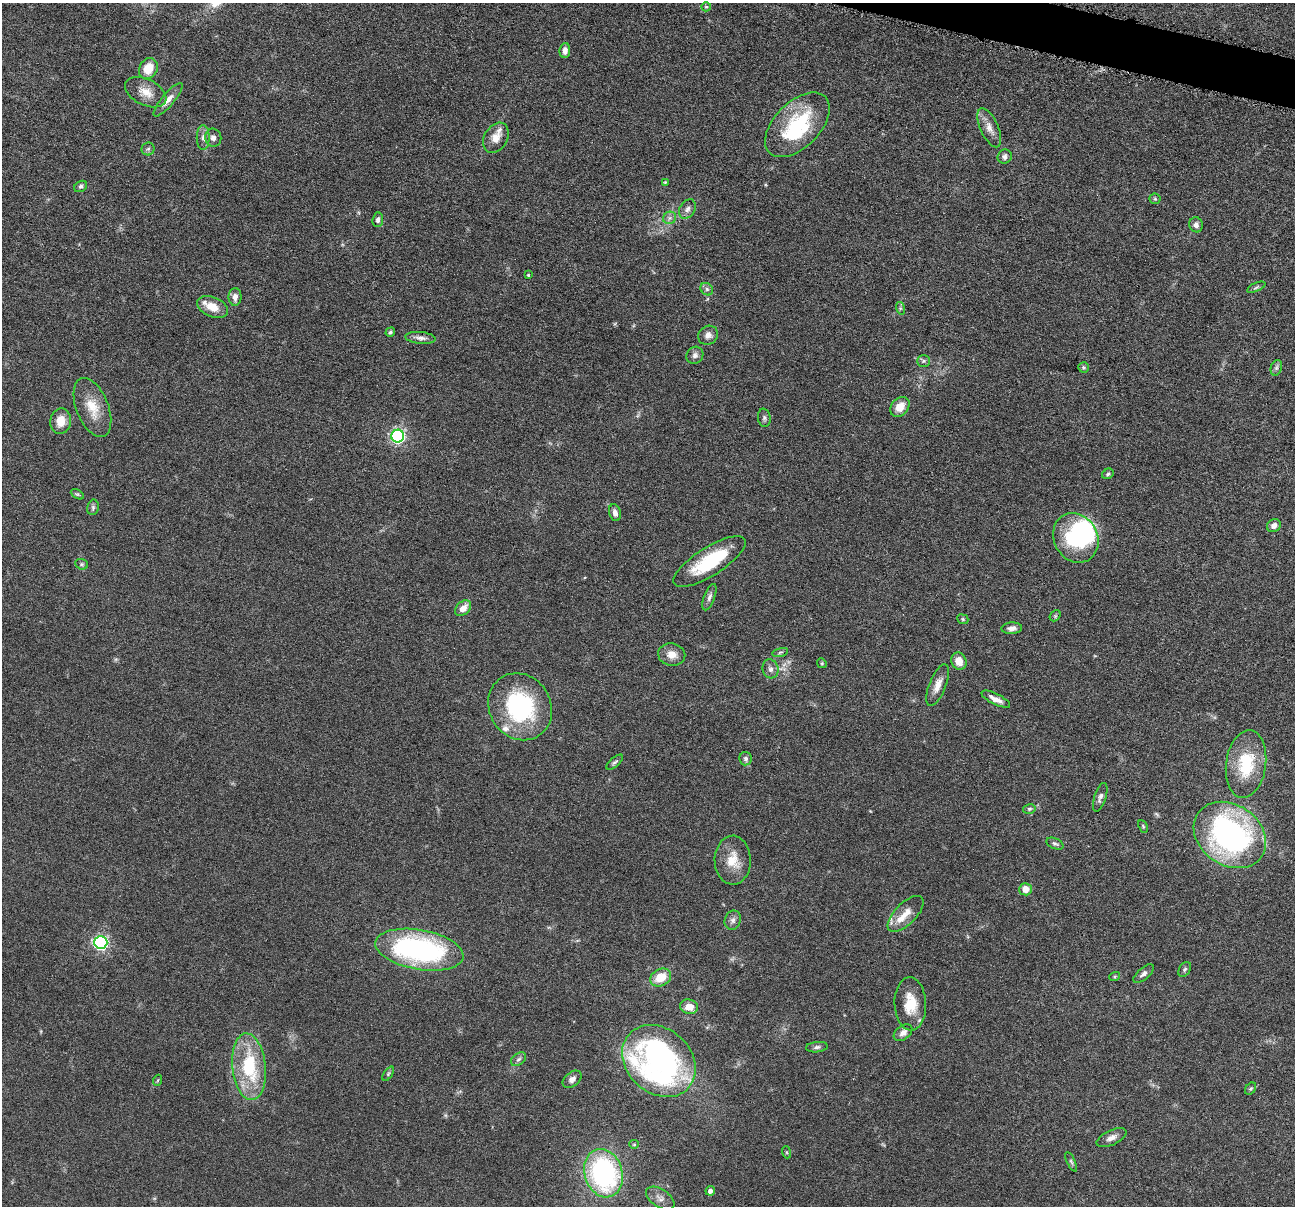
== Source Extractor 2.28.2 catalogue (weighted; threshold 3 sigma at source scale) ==
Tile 10 of 4 x 4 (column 2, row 3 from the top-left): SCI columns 1298-2590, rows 1459-2662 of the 5182 x 5200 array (HDU 1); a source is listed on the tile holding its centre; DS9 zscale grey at full resolution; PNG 1297 x 1208 px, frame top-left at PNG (2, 3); each listed source drawn as its Kron ellipse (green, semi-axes under 4 px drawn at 4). Shown black and unused: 1% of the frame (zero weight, under 4 of 8 exposures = <1% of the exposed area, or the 3 px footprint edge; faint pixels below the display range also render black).
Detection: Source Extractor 2.28.2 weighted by HDU 2 'WHT'; one run over the whole footprint, this tile lists its part. Background 0.0362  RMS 0.0035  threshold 0.0142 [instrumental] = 3 sigma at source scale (4.09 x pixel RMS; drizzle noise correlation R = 1.36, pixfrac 0.8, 0.05/0.05 arcsec/px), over >= 5 px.
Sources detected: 100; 2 inside a brighter object's white glare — neither listed nor drawn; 4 inside a brighter listed object's ellipse — not listed separately; the other 94 listed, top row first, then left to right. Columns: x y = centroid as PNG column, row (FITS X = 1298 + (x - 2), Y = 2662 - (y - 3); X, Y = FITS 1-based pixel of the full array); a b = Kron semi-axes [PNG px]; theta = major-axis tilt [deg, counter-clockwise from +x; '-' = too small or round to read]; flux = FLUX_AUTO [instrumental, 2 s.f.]
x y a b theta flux
706 7 5 4 - 0.39
565 50 7 5 85 1.7
148 69 11 9 59 6.1
146 92 22 13 -26 4.8
168 100 21 6 50 2.4
797 125 39 22 45 26
989 128 21 9 -66 3
203 138 12 6 -90 1.5
213 138 9 8 - 1.5
496 138 16 11 60 3.9
148 149 6 6 - 0.78
1005 157 7 7 - 1.2
665 182 4 3 - 0.3
81 186 7 5 31 0.7
1155 199 6 5 - 0.48
687 209 10 7 57 1.5
670 218 7 6 - 0.92
378 220 7 5 85 1.1
1196 225 8 6 -75 1.2
528 275 3 3 - 0.33
1256 287 10 4 24 0.63
707 289 7 5 -47 0.83
235 297 9 6 89 1.7
213 307 16 10 -22 4.7
900 308 6 4 -72 0.51
390 332 5 4 - 0.5
708 335 10 9 - 1.8
420 338 15 6 -5 1.6
695 355 9 8 - 1.3
923 361 6 5 - 0.68
1084 367 5 5 - 0.51
1276 368 8 5 72 0.81
900 407 11 8 48 4.1
92 408 31 16 -68 7.6
764 418 9 6 -81 0.84
61 421 13 10 82 4.6
398 436 6 6 - 71
1108 474 6 5 - 0.57
77 494 7 4 -30 0.51
93 507 8 5 77 0.79
615 513 8 5 -74 1.4
1274 525 7 6 - 1.8
1076 538 26 22 -61 27
710 562 42 14 32 18
82 564 7 5 -21 0.56
709 597 14 5 69 1.3
463 608 9 6 45 2.8
1055 616 6 4 47 0.45
963 619 6 4 -24 0.47
1012 628 10 5 3 1.5
780 652 8 3 14 0.49
672 655 13 11 -10 3.2
959 661 9 7 -69 3.8
822 663 5 4 - 0.41
770 669 9 8 - 1.4
938 685 22 8 68 3.2
996 699 16 5 -26 2.3
520 707 35 30 -57 37
746 759 7 6 - 1
615 762 10 4 41 0.68
1246 764 34 20 82 16
1100 797 15 6 73 1.3
1029 809 6 5 - 0.56
1143 826 7 4 -65 0.45
1230 835 39 30 -35 86
1055 844 9 5 -23 0.75
733 860 24 18 -89 6.7
1026 889 6 6 - 3.3
906 914 23 10 45 4.3
733 920 10 8 69 1.4
101 942 6 6 - 80
419 950 44 20 -10 68
1185 969 8 5 58 0.68
1144 974 12 5 40 1.4
1115 976 5 3 - 0.34
661 978 11 8 29 6.3
910 1004 26 16 -87 8
689 1007 9 7 -7 3.4
903 1033 10 7 37 1.8
817 1047 11 5 5 1
518 1059 8 5 39 0.86
659 1061 40 32 -42 100
249 1067 33 16 -84 22
388 1074 8 4 55 0.52
572 1079 10 7 39 1.6
158 1080 5 3 - 0.32
1251 1089 7 5 53 0.52
1112 1138 16 7 24 1.9
634 1144 5 4 - 0.38
786 1152 6 4 -71 0.44
1071 1162 11 4 -65 0.56
603 1173 24 19 -73 56
710 1191 5 4 - 1.3
660 1198 16 9 -33 2.2